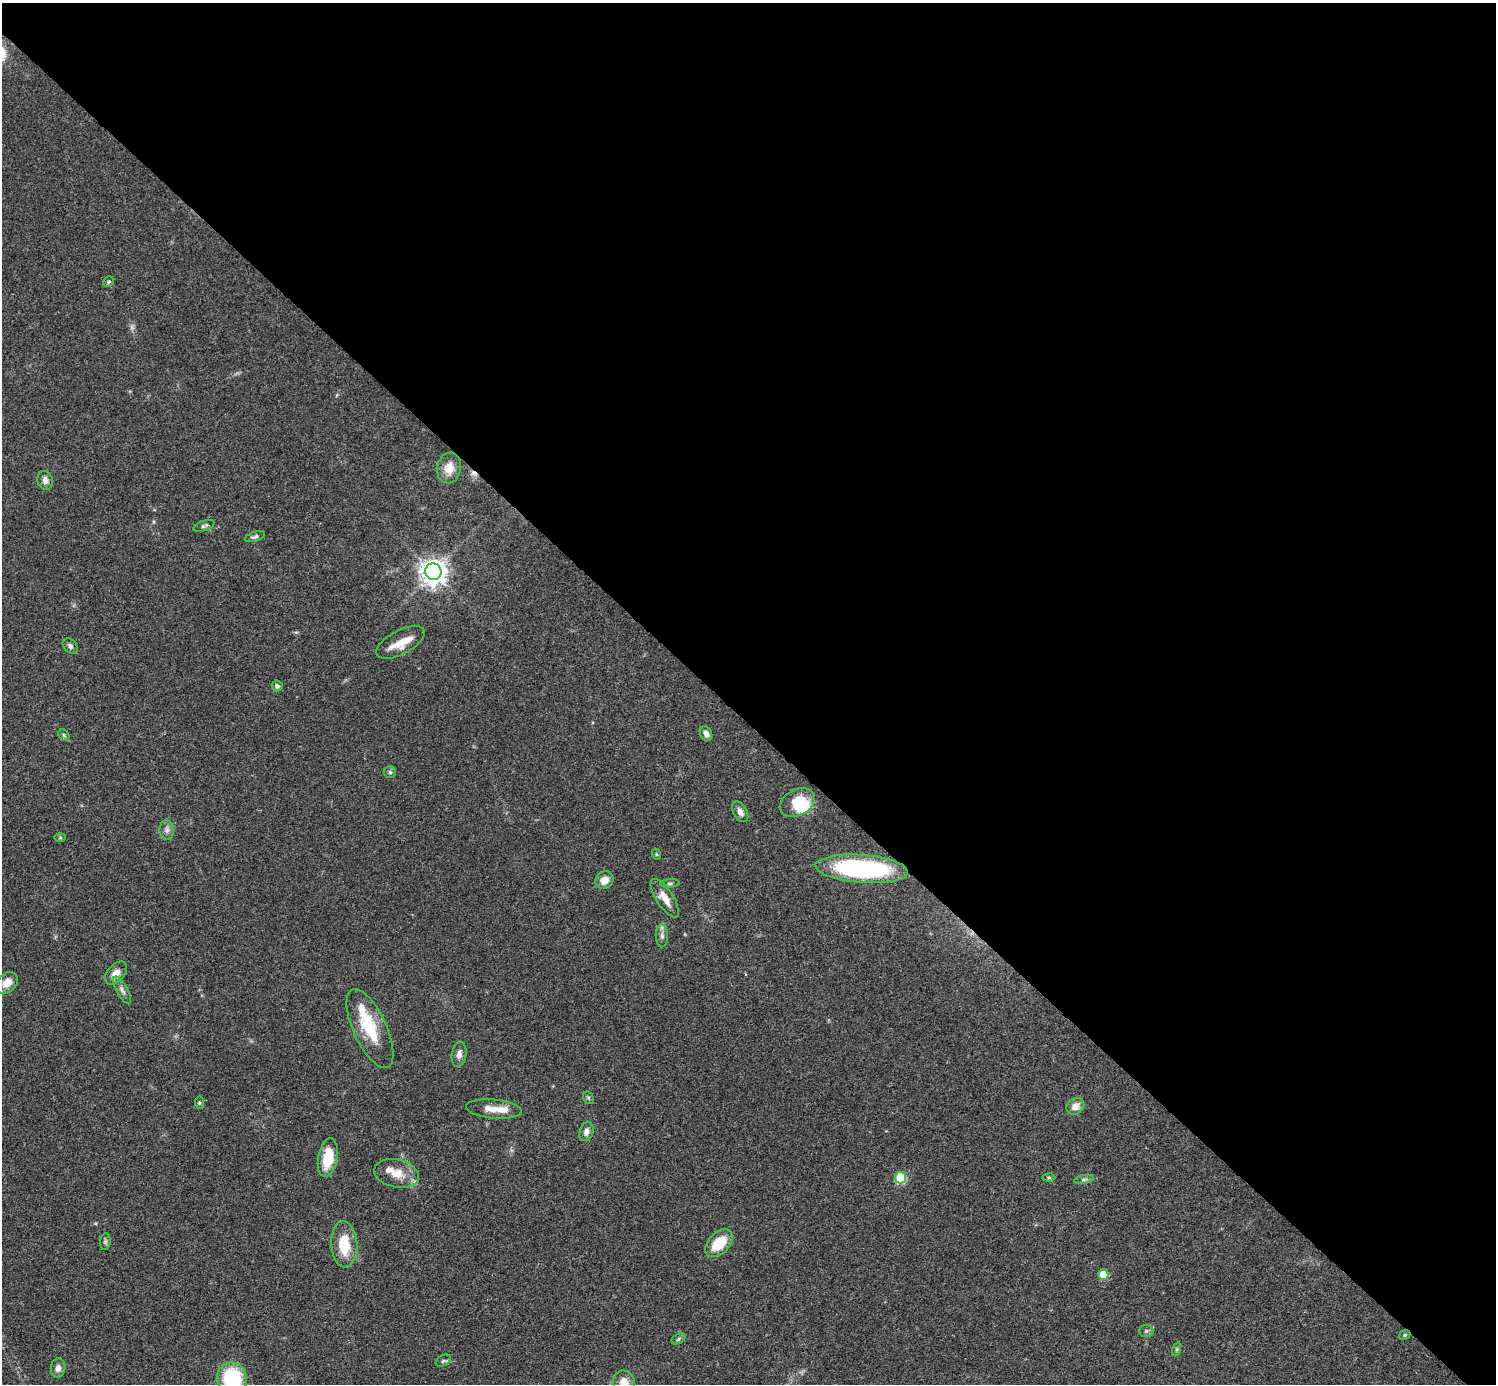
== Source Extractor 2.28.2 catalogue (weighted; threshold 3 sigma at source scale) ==
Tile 8 of 4 x 4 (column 4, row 2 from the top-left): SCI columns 4487-5980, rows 3062-4443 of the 5983 x 5983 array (HDU 1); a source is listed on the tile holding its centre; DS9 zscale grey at full resolution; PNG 1498 x 1386 px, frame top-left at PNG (2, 3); each listed source drawn as its Kron ellipse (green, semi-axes under 4 px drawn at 4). Shown black and unused: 52% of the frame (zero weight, under 3 of 4 exposures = <1% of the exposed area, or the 3 px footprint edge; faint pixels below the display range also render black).
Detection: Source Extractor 2.28.2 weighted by HDU 2 'WHT'; one run over the whole footprint, this tile lists its part. Background 0.0564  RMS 0.0048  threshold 0.0218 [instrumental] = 3 sigma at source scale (4.5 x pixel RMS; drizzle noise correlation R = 1.50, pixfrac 1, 0.05/0.05 arcsec/px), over >= 5 px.
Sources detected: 57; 1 too faint to see at this stretch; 1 inside a brighter object's white glare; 1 cosmic-ray / hot-pixel residue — neither listed nor drawn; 5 inside a brighter listed object's ellipse — not listed separately; the other 49 listed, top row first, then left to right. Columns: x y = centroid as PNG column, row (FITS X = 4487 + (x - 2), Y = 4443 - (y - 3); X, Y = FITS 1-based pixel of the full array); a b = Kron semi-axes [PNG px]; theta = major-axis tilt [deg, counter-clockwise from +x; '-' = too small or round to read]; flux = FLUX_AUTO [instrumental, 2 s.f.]
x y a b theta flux
108 282 5 5 - 0.81
449 468 15 12 79 7
45 480 9 7 -70 2.5
204 526 11 5 18 1.2
255 537 10 5 18 1.3
433 572 8 8 - 520
400 642 27 12 28 9.3
70 646 9 6 -48 1.5
277 686 5 5 - 1.5
706 734 8 5 -61 2.3
64 735 6 5 - 0.77
390 772 6 6 - 0.93
797 803 19 13 29 13
740 812 11 7 -61 2.7
167 830 10 7 90 2.2
60 838 6 4 1 0.61
656 854 6 3 -71 0.62
862 869 46 14 -4 84
604 880 9 8 - 4.8
670 883 10 4 5 0.94
665 898 22 8 -57 6.1
662 936 11 6 90 1.9
116 973 13 8 47 4.3
7 983 12 9 45 5.3
122 990 15 5 -60 2.3
370 1028 43 16 -65 22
459 1054 12 7 80 2.8
588 1098 7 5 -60 0.77
199 1103 6 4 -84 0.67
1075 1106 9 7 40 4.3
494 1109 28 9 -5 6.5
586 1132 10 7 72 2.7
328 1158 20 9 80 14
396 1173 22 14 -12 9
1049 1177 6 4 -1 0.66
900 1178 6 5 - 34
1084 1179 10 4 11 1.3
105 1242 8 5 84 1
719 1243 16 10 46 14
344 1244 23 13 -87 16
1103 1275 5 5 - 13
1146 1331 7 6 - 1.2
1405 1335 6 4 21 0.75
678 1339 7 5 29 0.94
1177 1349 7 4 72 0.77
443 1361 8 5 31 1
58 1368 9 7 86 2.5
232 1378 16 15 - 35
624 1382 12 10 -68 7.1
Isophote crosses this tile's border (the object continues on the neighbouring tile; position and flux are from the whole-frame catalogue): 2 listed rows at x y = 232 1378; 624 1382